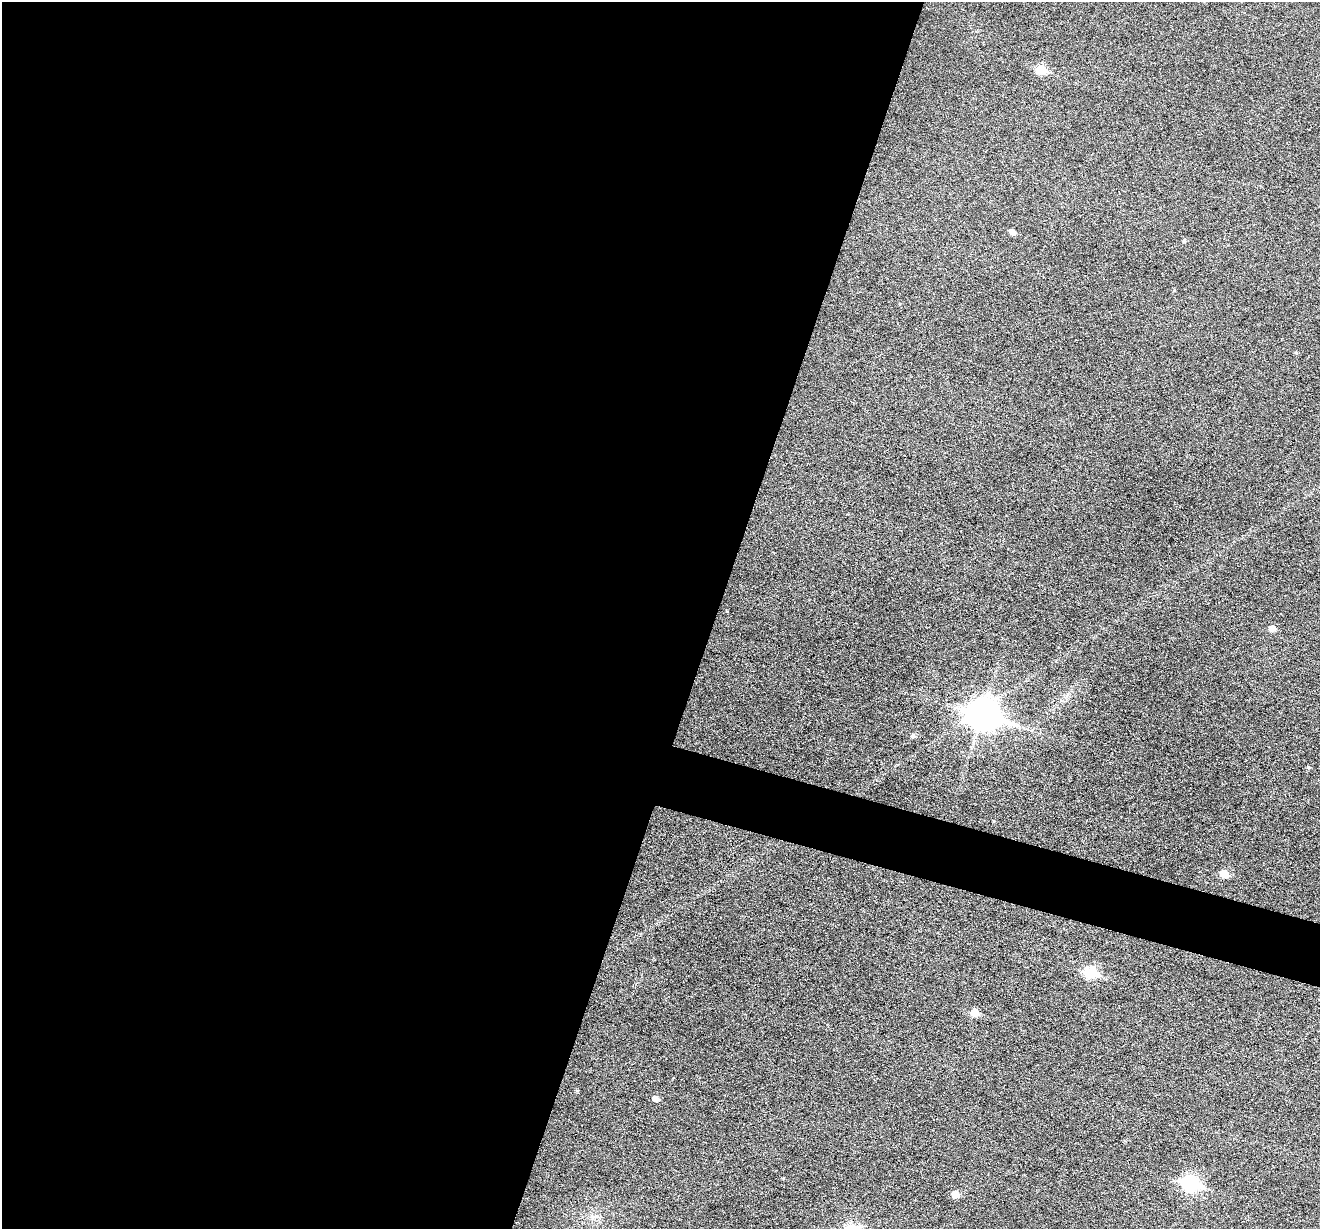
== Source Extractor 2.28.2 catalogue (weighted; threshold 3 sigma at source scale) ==
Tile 5 of 4 x 4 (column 1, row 2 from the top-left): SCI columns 3-1320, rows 2708-3934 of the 5274 x 5288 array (HDU 1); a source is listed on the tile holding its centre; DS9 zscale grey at full resolution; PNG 1322 x 1231 px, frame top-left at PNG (2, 2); no overlay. Shown black and unused: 57% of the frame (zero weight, under 3 of 6 exposures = <1% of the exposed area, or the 3 px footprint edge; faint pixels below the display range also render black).
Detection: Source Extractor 2.28.2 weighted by HDU 2 'WHT'; one run over the whole footprint, this tile lists its part. Background 0.0501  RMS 0.0057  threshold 0.0234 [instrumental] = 3 sigma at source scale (4.09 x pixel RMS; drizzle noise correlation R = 1.36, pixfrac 0.8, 0.05/0.05 arcsec/px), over >= 5 px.
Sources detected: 17; all 17 listed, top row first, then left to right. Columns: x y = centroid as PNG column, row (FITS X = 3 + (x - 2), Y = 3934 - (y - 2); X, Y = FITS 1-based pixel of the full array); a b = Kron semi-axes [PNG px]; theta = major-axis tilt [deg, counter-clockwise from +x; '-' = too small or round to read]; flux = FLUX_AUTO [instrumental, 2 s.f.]
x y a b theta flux
1041 69 6 5 - 16
1012 232 5 4 - 3
1184 240 5 4 - 0.74
1174 290 4 4 - 0.46
1296 353 5 3 - 0.51
1272 628 7 6 - 3.1
983 714 13 10 -14 630
913 736 5 5 - 1.4
1308 767 5 4 - 0.72
1224 874 6 5 - 11
1090 973 7 6 - 37
974 1013 6 5 - 9
577 1090 5 3 - 0.5
655 1099 6 5 - 3.2
1190 1183 9 7 -17 95
955 1194 6 5 - 5.3
595 1216 13 2 17 1.1
Unlisted compact peaks at least as high as the median listed source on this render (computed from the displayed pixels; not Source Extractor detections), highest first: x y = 783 1178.